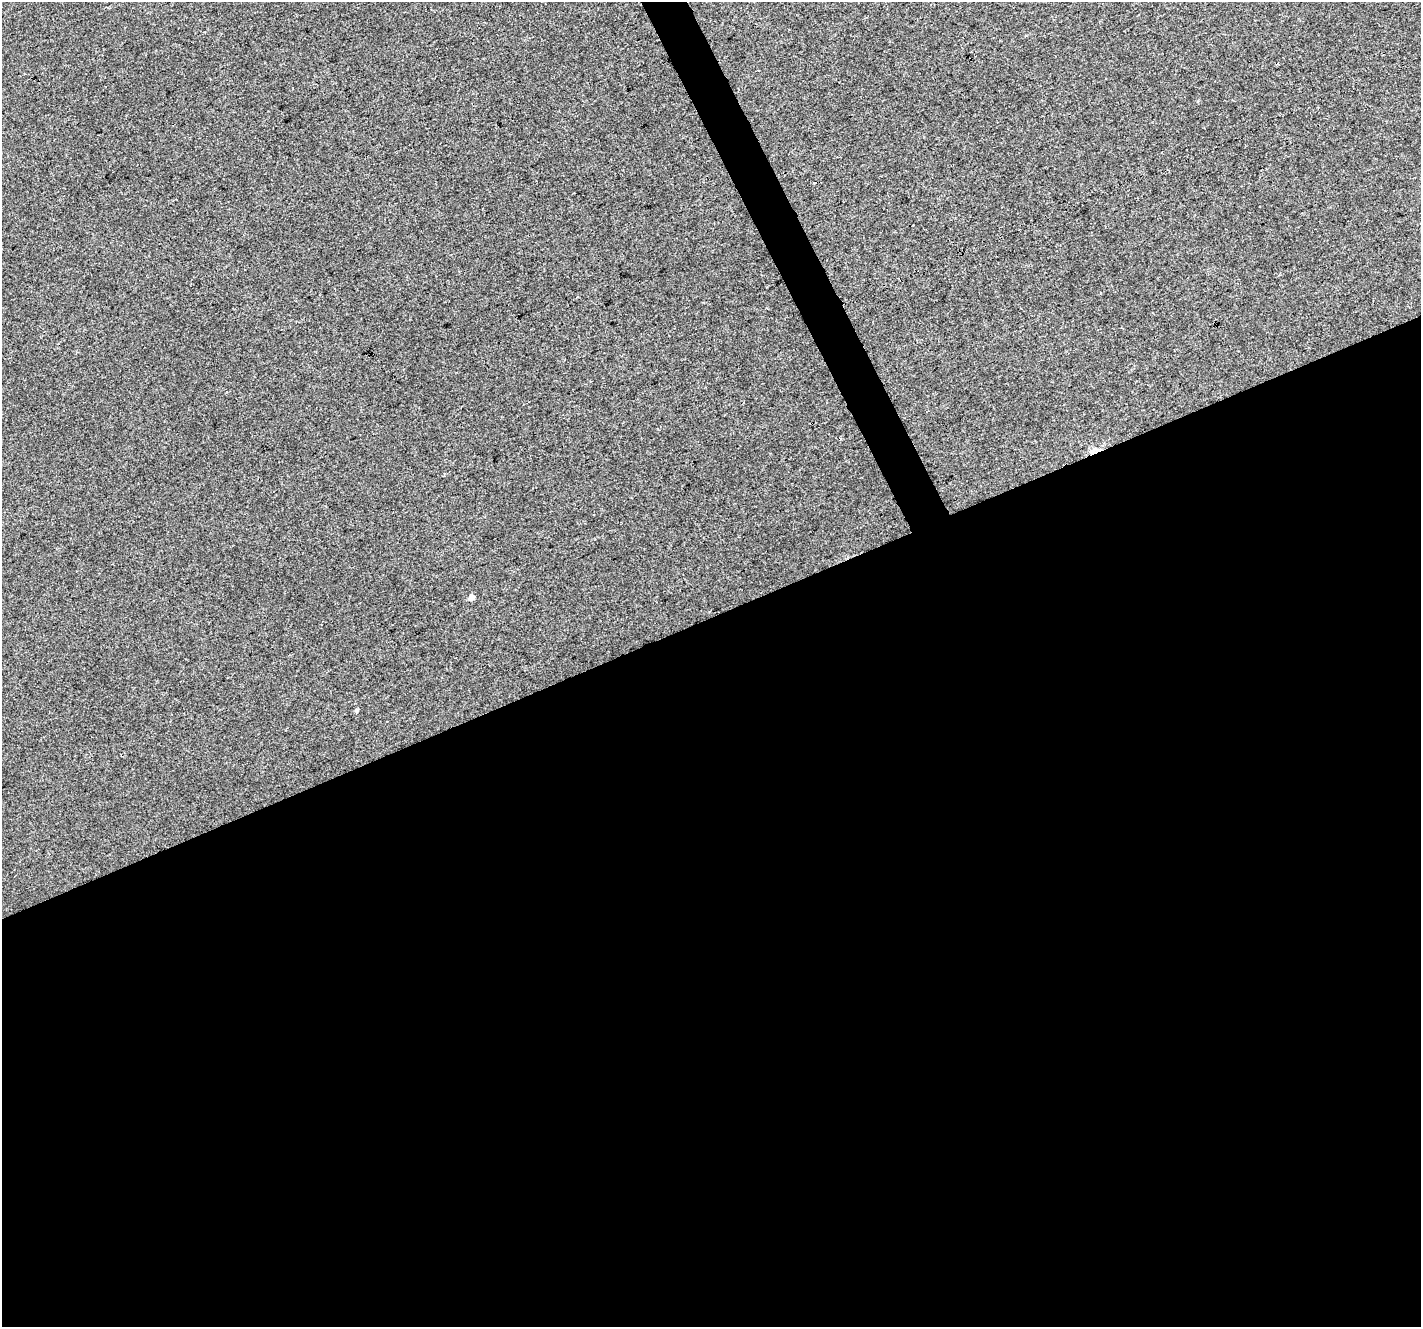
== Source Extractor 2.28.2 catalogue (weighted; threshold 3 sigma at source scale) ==
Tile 15 of 4 x 4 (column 3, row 4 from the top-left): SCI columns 2840-4258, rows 152-1476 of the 5679 x 5544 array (HDU 1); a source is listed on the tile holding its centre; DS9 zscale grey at full resolution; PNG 1423 x 1329 px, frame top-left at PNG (2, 2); no overlay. Shown black and unused: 55% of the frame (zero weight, under 3 of 4 exposures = <1% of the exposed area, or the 3 px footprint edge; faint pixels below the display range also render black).
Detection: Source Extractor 2.28.2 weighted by HDU 2 'WHT'; one run over the whole footprint, this tile lists its part. Background 0.00276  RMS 0.0037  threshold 0.0166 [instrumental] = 3 sigma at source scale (4.5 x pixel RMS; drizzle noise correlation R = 1.50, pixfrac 1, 0.0396/0.0396 arcsec/px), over >= 5 px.
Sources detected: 4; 1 cosmic-ray / hot-pixel residue — not listed; the other 3 listed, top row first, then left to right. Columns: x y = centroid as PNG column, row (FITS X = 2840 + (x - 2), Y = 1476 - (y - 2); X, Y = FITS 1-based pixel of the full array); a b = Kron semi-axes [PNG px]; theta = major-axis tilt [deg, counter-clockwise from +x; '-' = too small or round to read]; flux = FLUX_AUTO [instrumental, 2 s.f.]
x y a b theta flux
1094 451 17 5 19 2.1
471 598 5 5 - 1.9
356 710 4 4 - 0.66
Overlapping masked pixels (flux is a lower limit): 1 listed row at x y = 1094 451